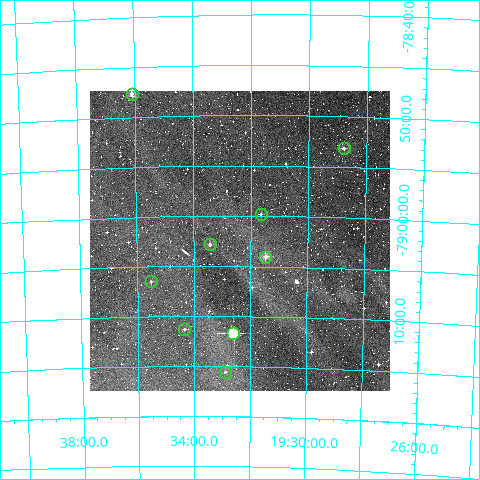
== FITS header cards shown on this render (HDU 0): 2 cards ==
NAXIS1  =                  300
NAXIS2  =                  300

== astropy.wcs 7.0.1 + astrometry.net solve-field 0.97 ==
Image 300 x 300 px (HDU 0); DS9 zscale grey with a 90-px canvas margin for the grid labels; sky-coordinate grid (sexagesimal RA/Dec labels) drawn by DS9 from the SOLVED WCS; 9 Tycho-2 reference stars matched to detected sources circled (green)
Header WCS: RA---TAN/DEC--TAN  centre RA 19:32:23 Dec -79:02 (293.09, -79.04 deg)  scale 6 arcsec/px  FOV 30.0' x 30.0'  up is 0 deg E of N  parity normal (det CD < 0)
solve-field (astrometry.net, Tycho-2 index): VERIFIED the header's WCS against the Tycho-2 star catalogue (verified at 2 index scales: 8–9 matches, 0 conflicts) and refined it, rather than solving blind
Solved WCS: RA---TAN-SIP/DEC--TAN-SIP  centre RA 19:32:23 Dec -79:02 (293.10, -79.04 deg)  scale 6.01 arcsec/px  FOV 30.0' x 29.9'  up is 0 deg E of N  parity normal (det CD < 0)
The solver's refit moves the header's centre by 1.9 arcsec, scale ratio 1.001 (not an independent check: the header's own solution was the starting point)
Tycho-2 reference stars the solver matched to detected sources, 9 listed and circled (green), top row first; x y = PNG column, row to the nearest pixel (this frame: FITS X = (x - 90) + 1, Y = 300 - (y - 91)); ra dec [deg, ICRS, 3 dp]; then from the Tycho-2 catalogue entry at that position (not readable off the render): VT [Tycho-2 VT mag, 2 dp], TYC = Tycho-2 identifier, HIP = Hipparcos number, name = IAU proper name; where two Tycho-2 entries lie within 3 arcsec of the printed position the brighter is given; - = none
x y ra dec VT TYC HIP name
132 94 294.023 -78.794 10.34 9467-310-1 - -
344 148 292.196 -78.886 10.48 9467-813-1 - -
261 214 292.911 -78.997 11.80 9467-478-1 - -
210 244 293.359 -79.047 11.42 9467-735-1 - -
265 257 292.869 -79.067 10.28 9467-840-1 - -
151 281 293.880 -79.108 11.28 9467-854-1 - -
184 329 293.586 -79.189 11.89 9467-564-1 - -
233 333 293.149 -79.194 8.66 9467-390-1 96118 -
225 372 293.222 -79.259 13.05 9467-391-1 - -